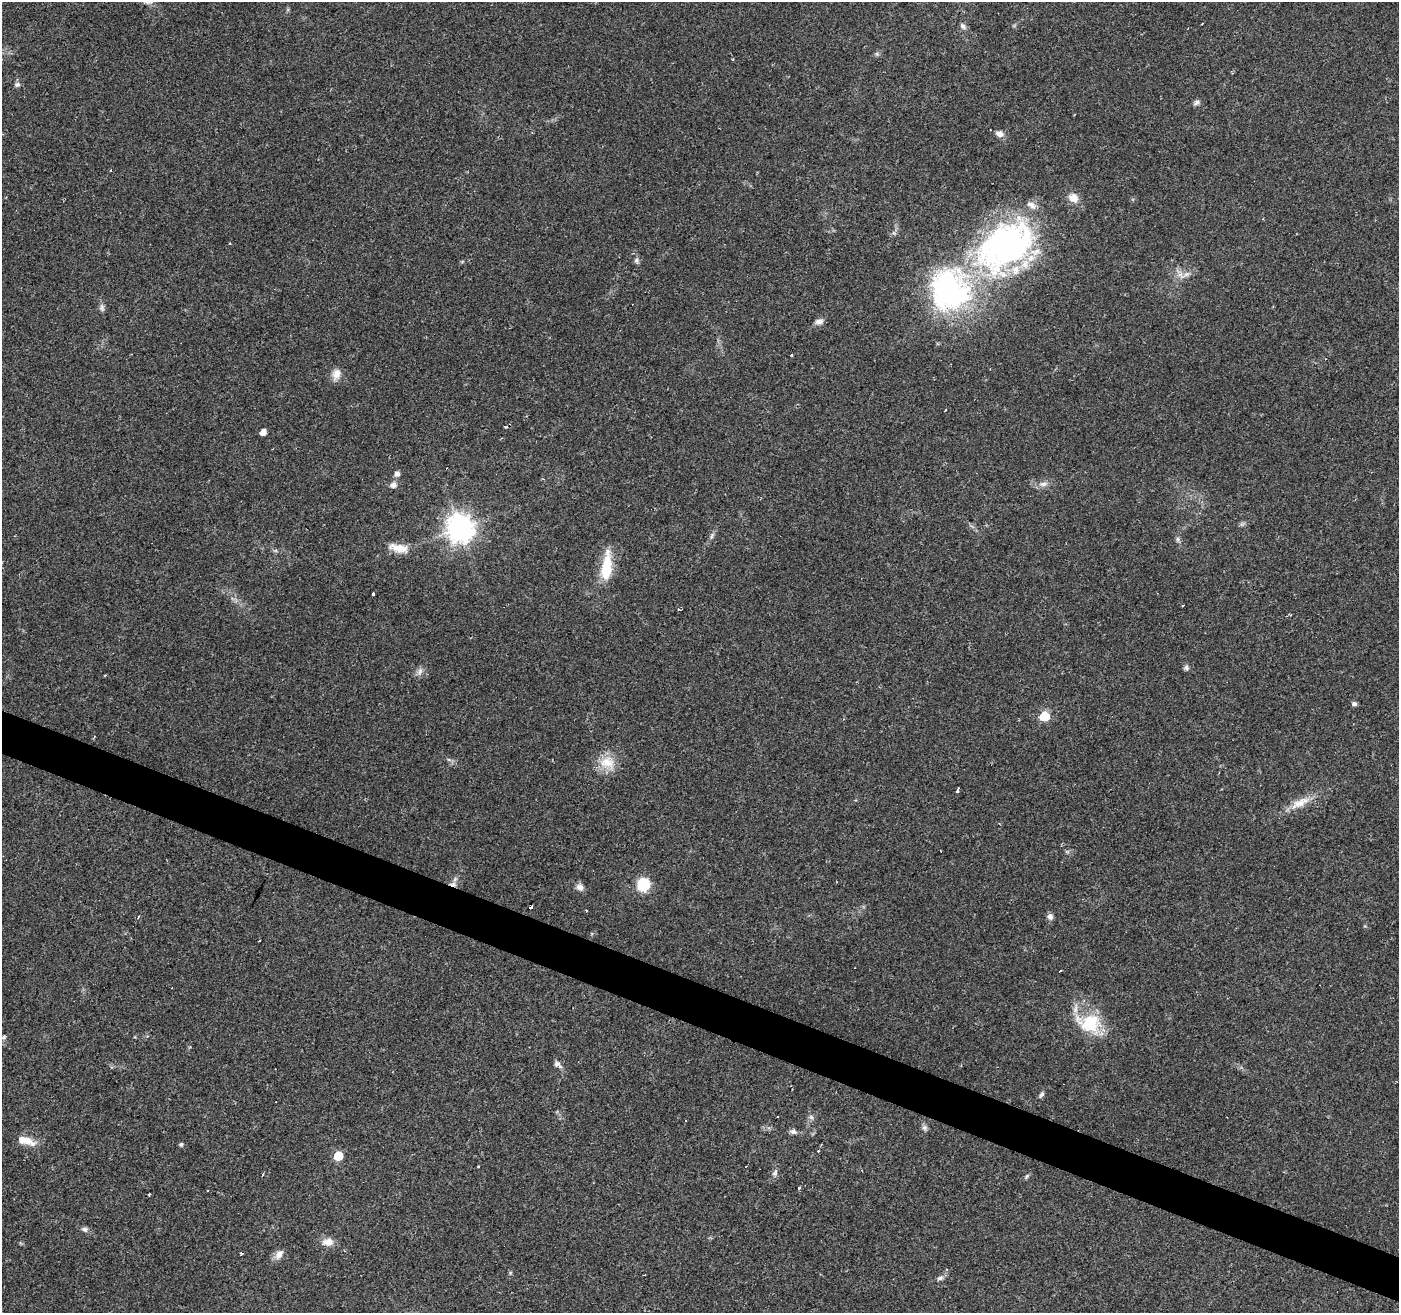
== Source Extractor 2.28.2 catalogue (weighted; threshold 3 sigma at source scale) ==
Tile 6 of 4 x 4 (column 2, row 2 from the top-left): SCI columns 1397-2793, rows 2825-4135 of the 5588 x 5714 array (HDU 1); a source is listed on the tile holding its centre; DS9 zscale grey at full resolution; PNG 1401 x 1315 px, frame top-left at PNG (2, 2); no overlay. Shown black and unused: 3% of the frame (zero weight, under 2 of 3 exposures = <1% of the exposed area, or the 3 px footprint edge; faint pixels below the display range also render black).
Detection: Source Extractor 2.28.2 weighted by HDU 2 'WHT'; one run over the whole footprint, this tile lists its part. Background 0.0359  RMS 0.0044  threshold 0.0198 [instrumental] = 3 sigma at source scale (4.5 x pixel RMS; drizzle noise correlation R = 1.50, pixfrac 1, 0.0396/0.0396 arcsec/px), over >= 5 px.
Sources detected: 79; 10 cosmic-ray / hot-pixel residue — not listed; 4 inside a brighter listed object's ellipse — not listed separately; the other 65 listed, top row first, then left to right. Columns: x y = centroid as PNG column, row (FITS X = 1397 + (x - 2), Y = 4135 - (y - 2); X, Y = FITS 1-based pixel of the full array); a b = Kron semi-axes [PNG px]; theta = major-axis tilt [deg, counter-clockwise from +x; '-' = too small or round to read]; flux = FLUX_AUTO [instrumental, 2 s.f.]
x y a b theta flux
963 26 10 6 -49 1.3
877 54 7 4 -89 0.74
733 59 3 3 - 1
17 84 8 7 - 1.2
1196 102 9 6 26 1.3
1000 134 11 7 -16 2.2
110 170 3 3 - 0.75
1073 198 13 11 -32 4.3
229 243 3 3 - 0.77
1005 246 72 46 37 140
636 260 8 6 85 1.2
1186 274 15 5 30 2.6
102 308 11 6 -82 1.4
819 321 11 7 17 2
791 354 3 2 - 0.73
336 374 14 10 69 3.9
506 427 5 3 - 0.57
263 432 5 5 - 3.7
397 474 6 6 - 2.1
1043 484 14 6 4 2.5
394 485 6 6 - 2.4
1242 524 7 5 44 0.86
460 528 10 9 - 440
711 536 10 4 79 1
1178 539 6 6 - 0.95
398 548 27 10 -12 6.3
606 567 38 12 83 15
373 594 3 3 - 2.9
679 609 5 3 - 0.68
1186 668 7 7 - 1.1
420 671 12 6 67 1.9
1354 704 6 5 - 1.3
1044 716 6 6 - 22
607 763 23 18 -14 9.3
957 790 4 3 - 4.1
1300 803 31 10 26 7.5
941 851 3 2 - 0.78
1067 852 7 4 -19 0.67
453 884 10 5 -5 1.7
643 884 8 8 - 25
580 887 10 8 -29 2.2
1050 916 8 7 - 1.9
138 917 4 2 - 0.38
1365 926 5 4 - 0.46
259 941 3 2 - 0.29
1089 1023 34 25 -14 21
4 1037 7 5 39 0.93
558 1064 13 7 -39 1.8
1041 1095 9 5 61 1.1
811 1117 7 6 - 1.1
924 1127 7 7 - 1.2
793 1131 8 6 -16 1.5
25 1140 22 9 -16 6.3
181 1144 6 5 - 0.76
338 1156 6 5 - 17
775 1173 9 7 60 1.4
1026 1176 8 4 49 0.79
799 1188 4 3 - 1.2
148 1194 3 3 - 2.2
85 1229 8 6 -13 1.3
328 1242 14 9 1 3.9
241 1253 4 3 - 0.52
279 1255 13 8 55 3
510 1273 6 3 72 0.52
940 1278 9 6 23 1.4
Overlapping masked pixels (flux is a lower limit): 1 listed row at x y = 453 884